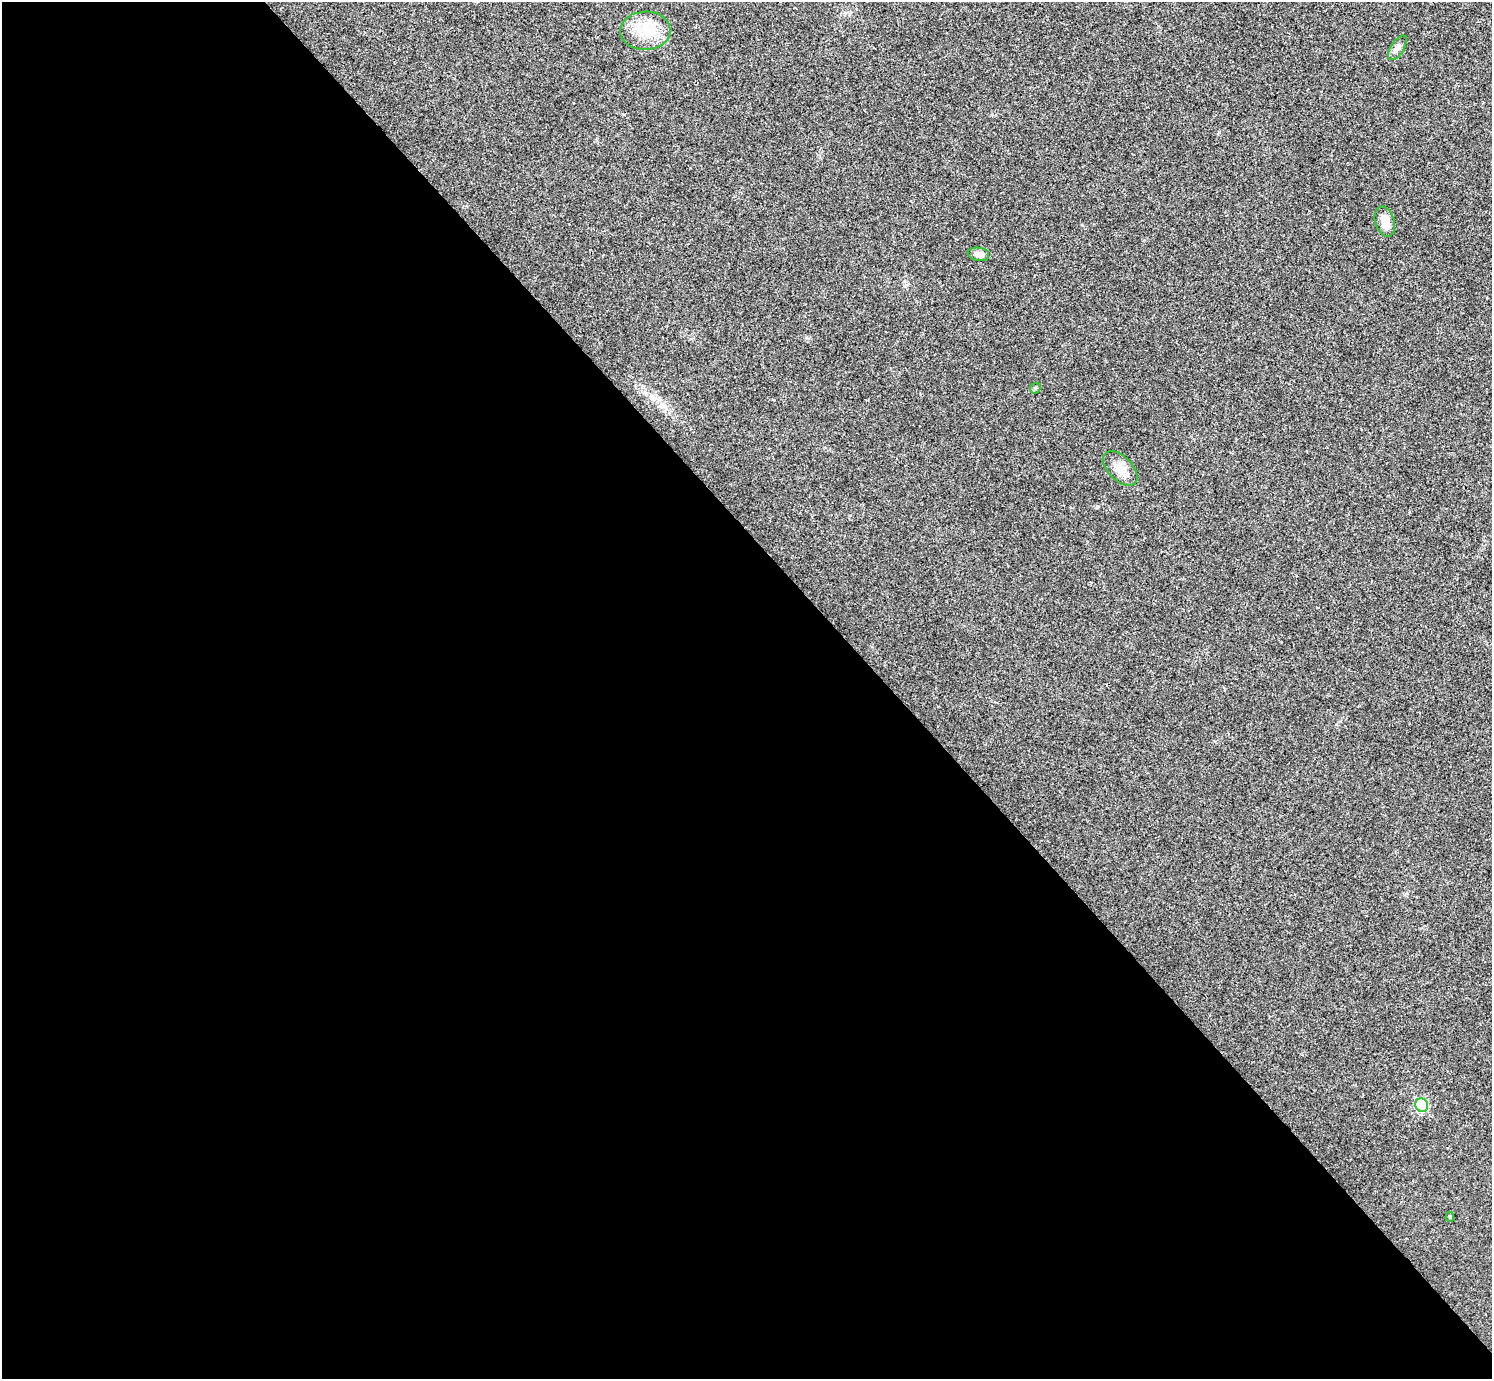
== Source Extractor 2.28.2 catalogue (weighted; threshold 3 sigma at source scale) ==
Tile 9 of 4 x 4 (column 1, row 3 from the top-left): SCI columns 4-1493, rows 1537-2913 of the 5969 x 5967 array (HDU 1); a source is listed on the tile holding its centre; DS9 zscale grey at full resolution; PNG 1494 x 1381 px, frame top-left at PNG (2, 2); each listed source drawn as its Kron ellipse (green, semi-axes under 4 px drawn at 4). Shown black and unused: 60% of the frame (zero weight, under 3 of 4 exposures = <1% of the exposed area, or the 3 px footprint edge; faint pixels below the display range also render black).
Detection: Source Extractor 2.28.2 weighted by HDU 2 'WHT'; one run over the whole footprint, this tile lists its part. Background 0.021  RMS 0.0043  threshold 0.0195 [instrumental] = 3 sigma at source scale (4.5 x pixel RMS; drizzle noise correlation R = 1.50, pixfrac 1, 0.05/0.05 arcsec/px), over >= 5 px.
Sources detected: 8; all 8 listed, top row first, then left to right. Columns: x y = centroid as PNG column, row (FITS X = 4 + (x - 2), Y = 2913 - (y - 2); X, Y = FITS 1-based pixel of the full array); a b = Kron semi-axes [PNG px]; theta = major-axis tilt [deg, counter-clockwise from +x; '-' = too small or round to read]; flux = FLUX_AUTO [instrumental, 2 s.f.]
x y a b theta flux
645 31 25 19 2 12
1397 48 14 6 57 1.8
1385 222 15 9 -73 5.1
978 254 11 6 -8 2.2
1035 388 6 5 - 0.59
1120 468 21 12 -45 5.4
1422 1105 7 6 - 28
1450 1217 5 4 - 0.5